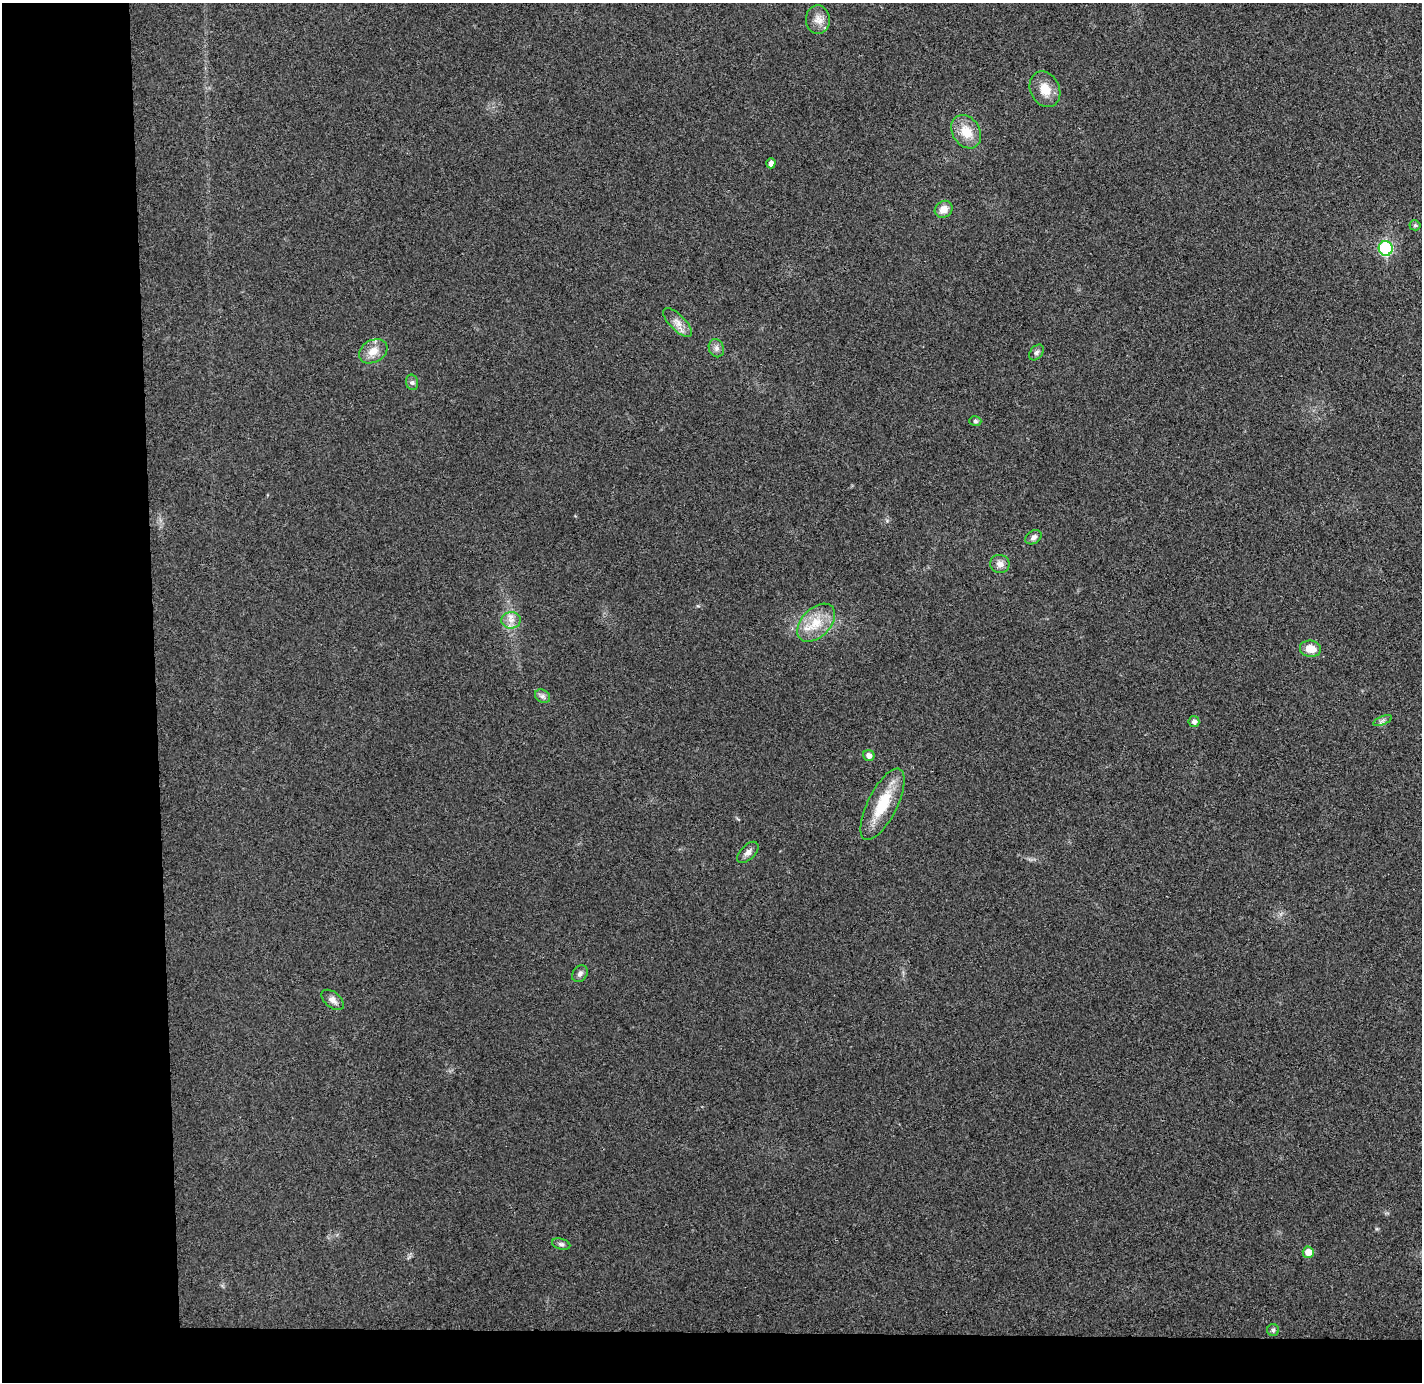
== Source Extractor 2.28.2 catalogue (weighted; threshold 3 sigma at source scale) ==
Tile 7 of 3 x 3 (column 1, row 3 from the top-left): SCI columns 58-1477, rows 82-1461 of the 4375 x 4313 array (HDU 1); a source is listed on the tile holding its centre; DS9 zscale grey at full resolution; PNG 1424 x 1384 px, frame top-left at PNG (2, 3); each listed source drawn as its Kron ellipse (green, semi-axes under 4 px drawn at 4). Shown black and unused: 14% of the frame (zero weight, under 3 of 4 exposures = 6% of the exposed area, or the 3 px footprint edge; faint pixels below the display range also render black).
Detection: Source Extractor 2.28.2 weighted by HDU 2 'WHT'; one run over the whole footprint, this tile lists its part. Background 0.0292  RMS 0.0065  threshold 0.0293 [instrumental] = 3 sigma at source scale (4.5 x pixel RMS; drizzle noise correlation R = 1.50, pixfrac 1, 0.05/0.05 arcsec/px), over >= 5 px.
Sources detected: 29; all 29 listed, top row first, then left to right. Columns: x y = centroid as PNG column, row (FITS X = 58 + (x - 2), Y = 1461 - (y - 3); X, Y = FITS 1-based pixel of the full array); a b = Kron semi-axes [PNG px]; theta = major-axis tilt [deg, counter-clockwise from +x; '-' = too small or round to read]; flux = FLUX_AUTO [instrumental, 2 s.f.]
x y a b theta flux
818 20 14 12 -86 6
1045 89 18 14 -64 10
966 132 18 13 -57 12
771 163 5 4 - 3
944 209 9 8 - 5.8
1415 225 5 5 - 1.1
1386 248 7 7 - 48
678 323 19 7 -45 5.4
716 348 9 7 -67 2.6
373 351 15 11 30 7.9
1036 352 9 6 50 2
412 382 8 6 -76 1.6
975 421 6 4 -16 1.1
1033 537 9 6 31 2.5
1000 564 10 9 - 3.9
511 620 9 8 - 4.2
816 623 23 14 45 15
1310 649 10 8 -8 7.7
542 696 8 6 -34 2.1
1194 721 5 5 - 2.6
1383 721 10 3 21 1.3
869 756 6 5 - 3.3
882 804 39 14 63 25
748 852 13 7 45 3.1
580 974 9 7 52 2.4
333 1000 13 7 -40 3.4
561 1244 9 5 -15 1.7
1308 1252 5 5 - 8.4
1273 1330 6 6 - 1.3